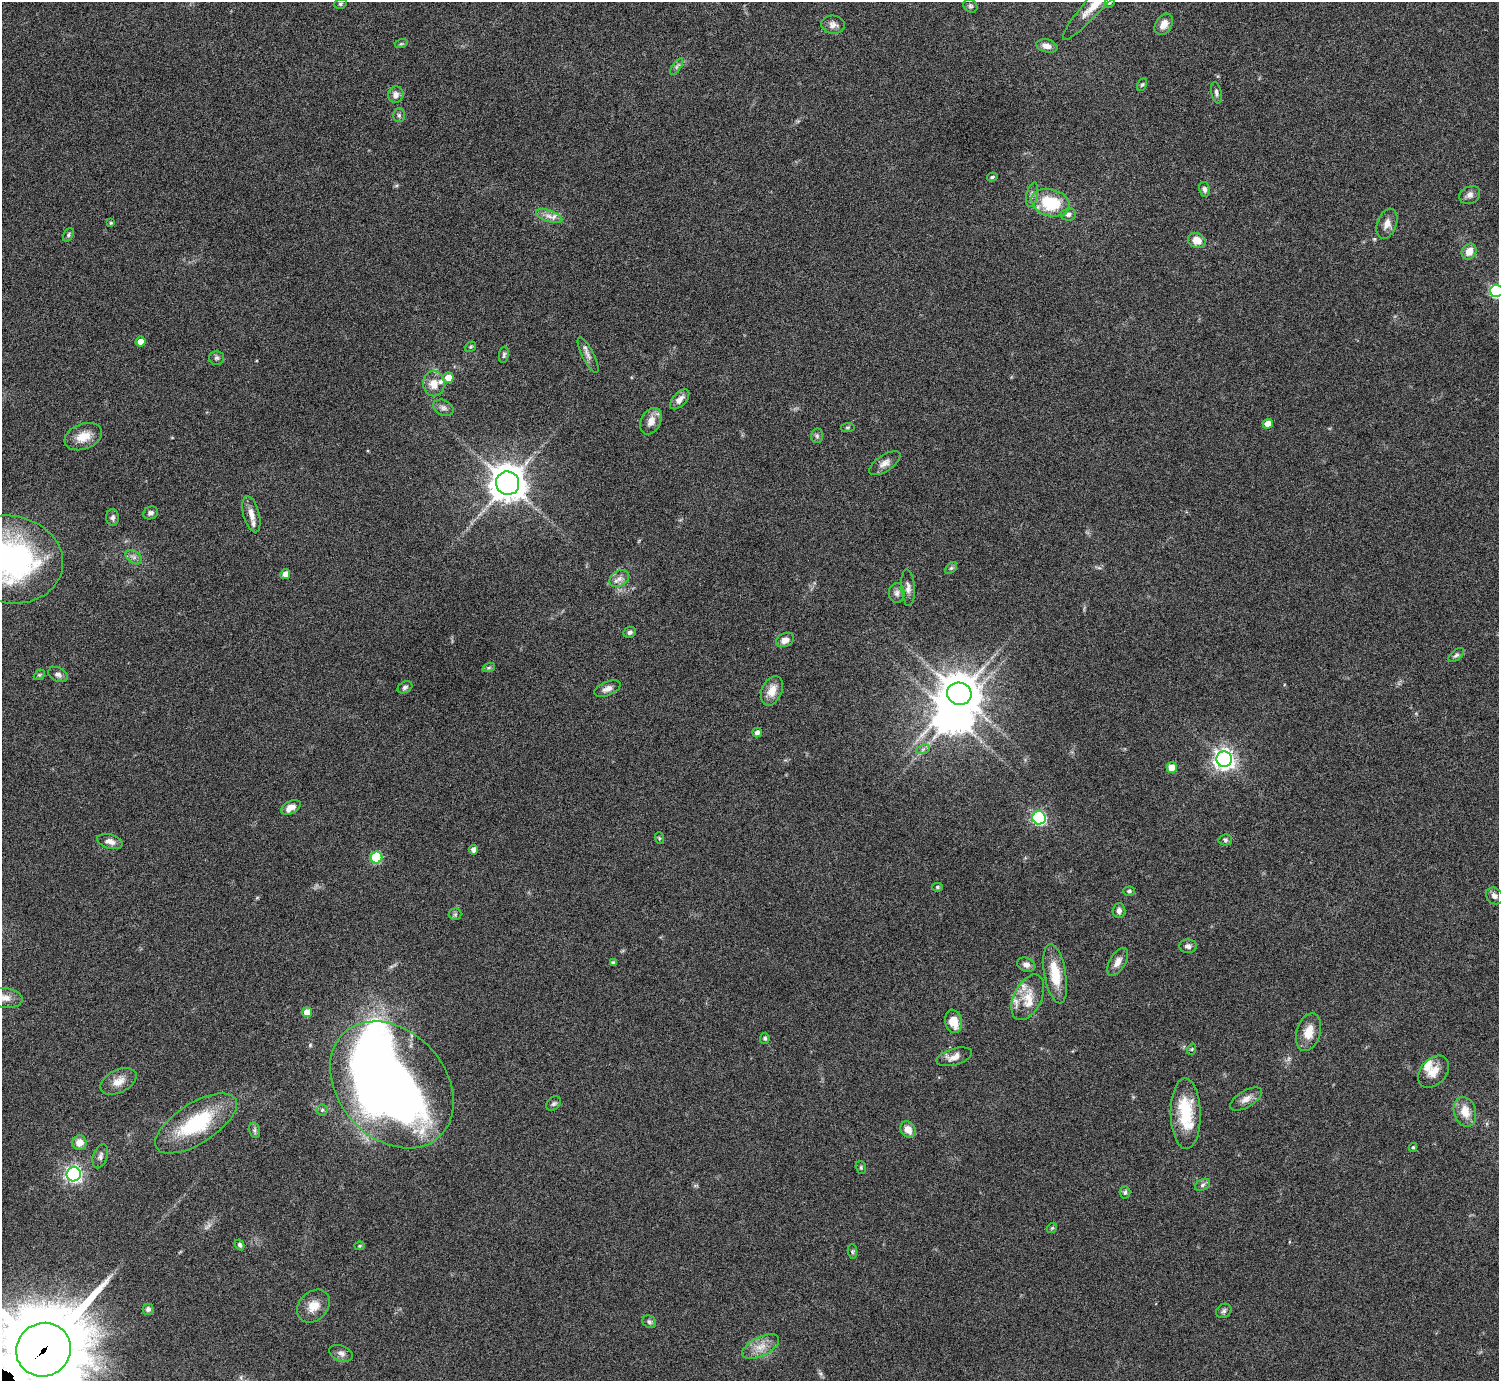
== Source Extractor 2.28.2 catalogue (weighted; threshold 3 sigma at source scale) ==
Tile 10 of 4 x 4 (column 2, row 3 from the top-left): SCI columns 1505-3001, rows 1553-2931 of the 6004 x 6005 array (HDU 1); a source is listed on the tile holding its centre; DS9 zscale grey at full resolution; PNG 1501 x 1383 px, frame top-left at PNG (2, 2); each listed source drawn as its Kron ellipse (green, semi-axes under 4 px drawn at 4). Shown black and unused: <1% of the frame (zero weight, under 4 of 8 exposures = <1% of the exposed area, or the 3 px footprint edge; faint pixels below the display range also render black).
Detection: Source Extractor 2.28.2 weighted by HDU 2 'WHT'; one run over the whole footprint, this tile lists its part. Background 0.0788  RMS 0.0048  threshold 0.0195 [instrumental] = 3 sigma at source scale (4.09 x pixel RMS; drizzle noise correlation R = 1.36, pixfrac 0.8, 0.05/0.05 arcsec/px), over >= 5 px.
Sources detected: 129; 2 inside a brighter object's white glare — neither listed nor drawn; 7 inside a brighter listed object's ellipse — not listed separately; the other 120 listed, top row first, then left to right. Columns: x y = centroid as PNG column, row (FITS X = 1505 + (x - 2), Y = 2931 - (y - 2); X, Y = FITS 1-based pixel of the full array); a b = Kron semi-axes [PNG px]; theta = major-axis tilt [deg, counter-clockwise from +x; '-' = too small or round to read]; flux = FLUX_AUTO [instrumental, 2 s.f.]
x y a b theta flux
1097 2 50 9 49 12
1109 3 5 4 - 0.73
340 4 6 5 - 0.73
970 6 7 6 - 0.91
1164 24 11 8 56 4
833 25 12 9 -7 2.4
401 44 6 4 18 0.57
1047 46 10 6 -12 2.7
677 67 9 4 55 1
1142 85 7 4 61 0.63
1216 93 11 5 -78 1.2
396 95 8 7 - 2.4
399 115 7 5 -89 0.89
992 177 5 3 - 0.62
1204 189 7 5 -80 1.3
1032 195 13 5 77 1.6
1470 195 11 8 28 2
1050 203 19 13 -15 20
1068 214 8 6 7 1.4
549 216 14 6 -19 2.7
111 223 4 3 - 0.47
1387 224 16 9 70 3.3
69 235 7 5 61 0.83
1197 240 9 7 -25 5.1
1469 252 8 7 - 4.2
1496 291 6 6 - 55
140 341 5 5 - 3.8
470 347 6 4 36 0.57
504 355 8 5 82 0.82
588 355 20 6 -63 2.4
217 358 7 7 - 1
448 378 5 5 - 4.1
434 384 12 11 - 5
680 399 12 6 46 2.6
443 408 10 7 -27 1.7
651 421 14 9 63 3.8
1268 424 5 5 - 4.1
848 427 7 4 6 0.58
817 436 7 6 - 0.95
83 437 19 12 21 6.5
885 463 18 8 33 2.9
508 483 12 11 - 770
151 513 7 6 - 1.3
251 514 19 8 -75 3.6
113 517 8 6 -87 1.4
134 557 9 6 -36 1.6
10 559 53 43 -11 120
951 568 7 4 44 0.82
285 574 5 5 - 3.9
619 579 11 7 31 2.3
908 588 18 7 -86 2.3
897 593 10 8 90 1.7
630 632 6 5 - 1.1
785 640 9 6 24 2.9
1456 655 9 5 38 1.1
489 667 6 4 20 0.72
39 675 6 4 42 0.62
58 675 10 7 -26 1.6
405 687 8 5 28 0.96
607 689 14 7 22 2.3
772 691 15 10 66 5.3
959 694 12 11 - 1000
757 733 5 4 - 1.6
923 749 7 4 19 0.94
1224 759 8 7 - 240
1172 767 5 5 - 7
291 807 10 6 27 3.5
1039 818 6 6 - 65
659 838 6 4 -72 0.54
1225 840 7 5 12 0.8
110 841 13 7 -16 2.6
474 850 4 4 - 2.3
376 857 6 6 - 22
937 887 5 4 - 0.68
1129 891 6 4 1 0.75
1494 896 9 7 -40 1.8
1119 911 7 6 - 1.7
455 914 6 6 - 0.81
1188 946 9 7 -4 1.6
1118 962 15 8 59 3.1
613 963 4 4 - 0.93
1026 965 9 6 -21 2.1
1055 974 30 11 -80 11
1028 997 24 14 64 7.9
5 998 17 10 -7 4.2
307 1012 5 5 - 4.8
953 1021 12 8 -78 6.5
1309 1032 19 12 73 6.4
765 1038 5 5 - 0.83
1192 1049 6 3 71 0.48
954 1057 18 8 16 3.4
1434 1072 18 12 48 5
118 1081 19 11 26 4.6
392 1085 70 53 -48 380
1246 1099 18 8 30 3.2
553 1104 8 6 44 0.95
322 1110 5 5 - 0.84
1465 1112 15 11 -74 6.1
1186 1114 35 15 -89 18
196 1123 46 20 32 32
254 1130 8 5 -74 1
908 1130 8 7 - 3.9
79 1143 7 7 - 4.2
1413 1147 4 3 - 0.63
100 1156 12 7 72 1.6
861 1167 6 5 - 0.63
74 1174 7 7 - 140
1202 1185 8 5 28 1
1125 1192 6 5 - 0.9
1052 1228 6 4 42 0.59
240 1245 6 4 -60 0.95
359 1246 5 4 - 0.48
852 1251 7 4 -85 0.64
313 1306 18 14 45 5.7
148 1309 5 5 - 1.3
1224 1311 8 6 35 1.1
649 1322 7 6 - 0.99
761 1347 20 9 26 5.3
43 1350 28 26 34 5900
341 1353 12 7 -21 1.8
Overlapping masked pixels (flux is a lower limit): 1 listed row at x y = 43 1350
Isophote crosses this tile's border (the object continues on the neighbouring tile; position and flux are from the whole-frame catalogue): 6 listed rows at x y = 1097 2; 1109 3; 1496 291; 10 559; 5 998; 43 1350